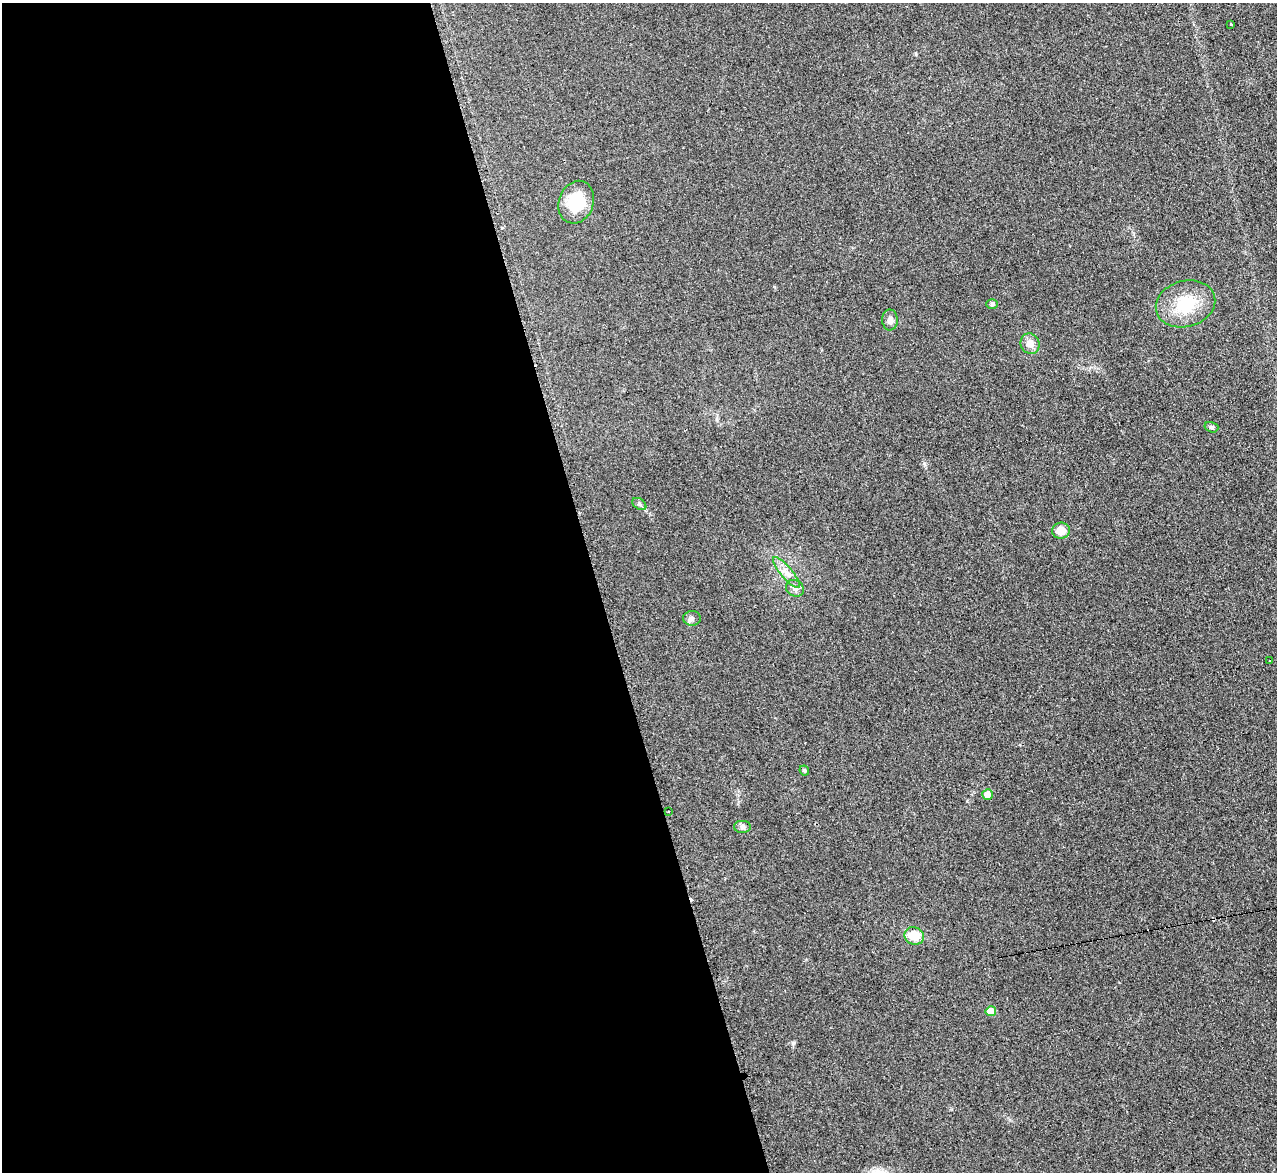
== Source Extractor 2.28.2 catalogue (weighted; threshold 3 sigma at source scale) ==
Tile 9 of 4 x 4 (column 1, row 3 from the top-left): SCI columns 20-1294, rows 1433-2602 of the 5128 x 5082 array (HDU 1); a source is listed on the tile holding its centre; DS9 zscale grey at full resolution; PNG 1279 x 1174 px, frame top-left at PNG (2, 3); each listed source drawn as its Kron ellipse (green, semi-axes under 4 px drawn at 4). Shown black and unused: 47% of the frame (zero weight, under 2 of 3 exposures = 2% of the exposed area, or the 3 px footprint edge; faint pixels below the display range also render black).
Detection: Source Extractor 2.28.2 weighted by HDU 2 'WHT'; one run over the whole footprint, this tile lists its part. Background 0.221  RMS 0.015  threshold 0.0671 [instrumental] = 3 sigma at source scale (4.5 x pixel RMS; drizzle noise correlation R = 1.50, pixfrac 1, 0.05/0.05 arcsec/px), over >= 5 px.
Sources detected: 21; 2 cosmic-ray / hot-pixel residue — neither listed nor drawn; the other 19 listed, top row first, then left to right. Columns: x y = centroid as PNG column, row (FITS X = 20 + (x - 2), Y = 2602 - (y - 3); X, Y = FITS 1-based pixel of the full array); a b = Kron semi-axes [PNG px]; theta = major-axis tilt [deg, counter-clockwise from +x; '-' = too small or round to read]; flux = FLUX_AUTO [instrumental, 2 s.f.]
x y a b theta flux
1231 24 3 3 - 1.8
576 202 22 17 69 51
992 304 6 5 - 2.6
1186 304 30 23 15 57
890 320 10 7 -89 7.3
1030 344 10 9 - 12
1211 427 7 5 -16 2.7
639 504 8 5 -36 3.1
1061 531 9 8 - 18
786 572 19 5 -49 11
795 588 9 8 - 6.5
692 618 9 7 -2 4.9
1270 661 3 2 - 1.6
804 770 5 4 - 2.4
988 794 5 5 - 15
668 811 2 2 - 1.5
742 827 8 6 -2 3.8
914 936 10 8 -29 33
991 1011 5 5 - 19
Unlisted compact peaks at least as high as the median listed source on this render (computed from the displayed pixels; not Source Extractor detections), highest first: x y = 793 1043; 924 463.